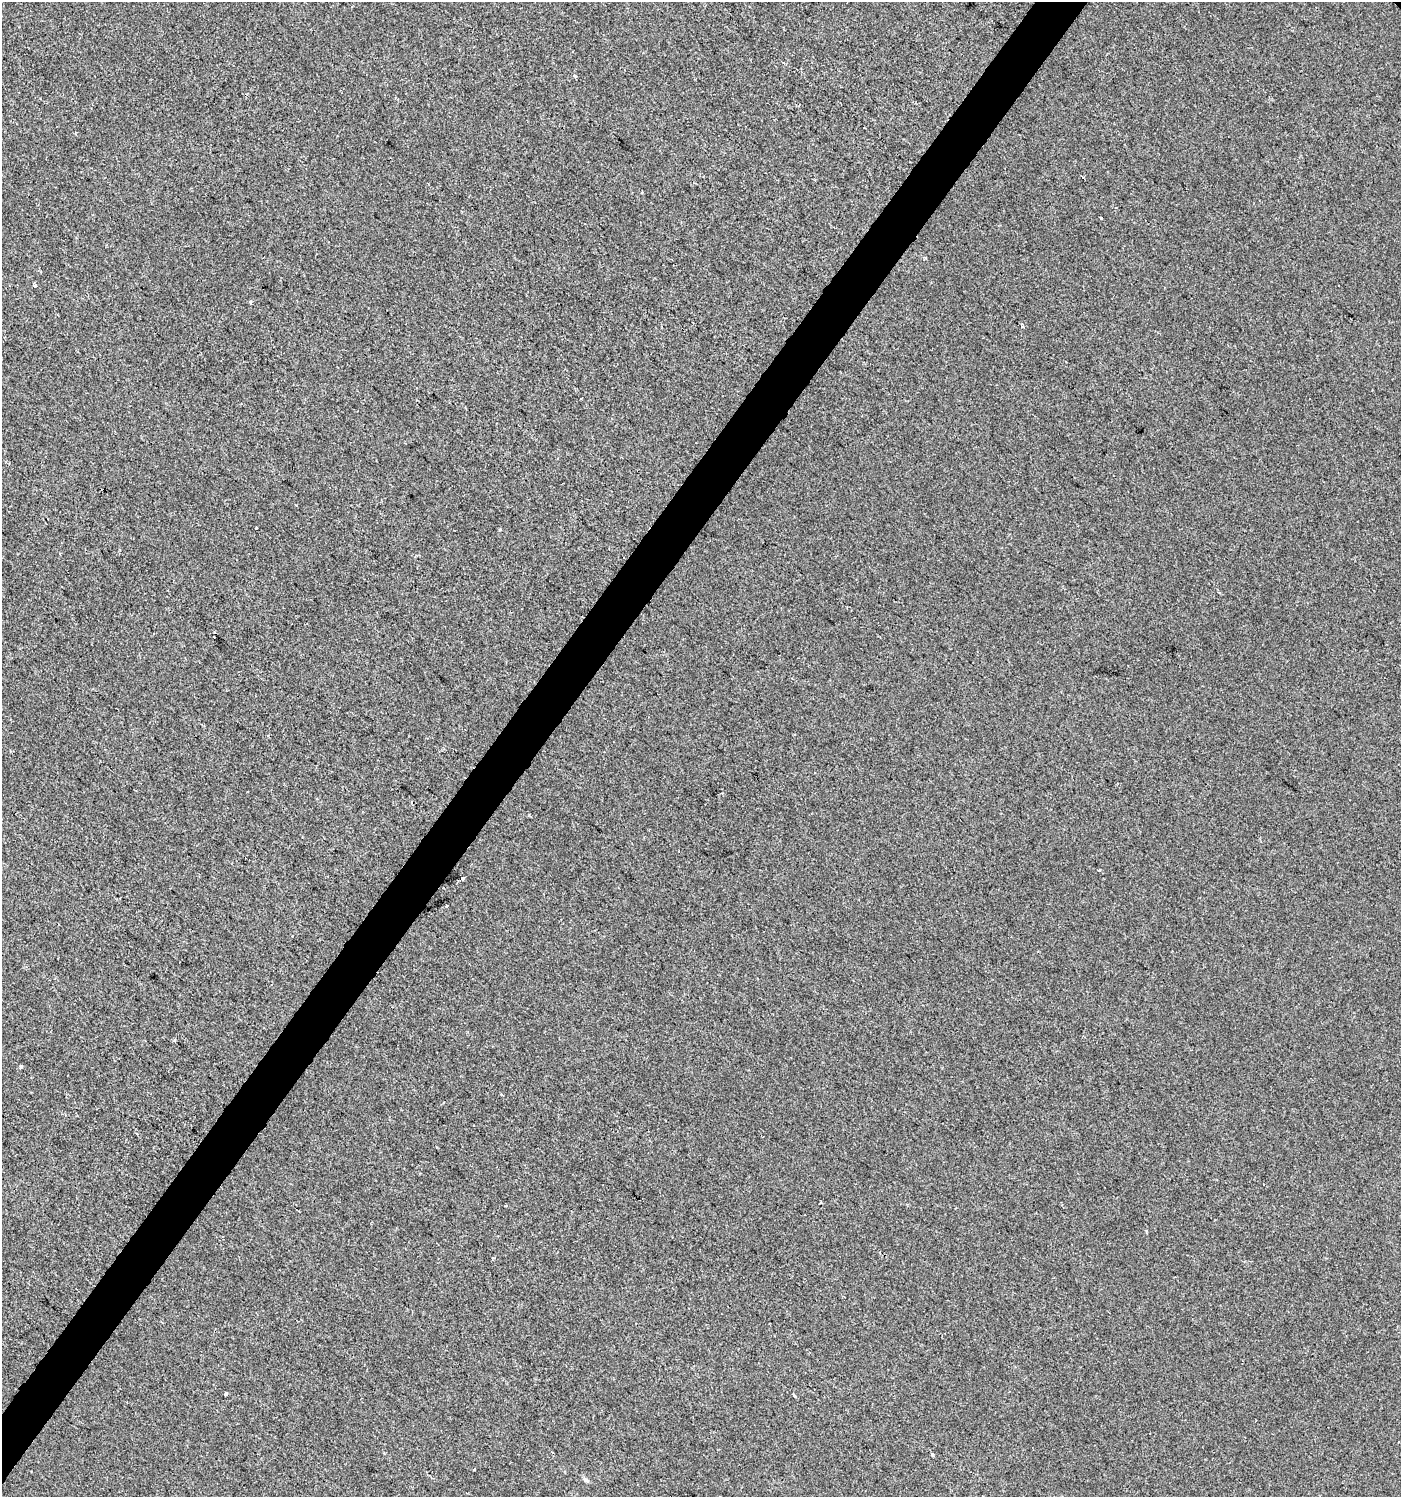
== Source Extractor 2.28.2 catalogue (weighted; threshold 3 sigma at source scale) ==
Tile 7 of 4 x 4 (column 3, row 2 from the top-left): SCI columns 3042-4440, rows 2990-4484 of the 6017 x 5983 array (HDU 1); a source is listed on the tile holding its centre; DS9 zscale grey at full resolution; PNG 1403 x 1499 px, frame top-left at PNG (2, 2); no overlay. Shown black and unused: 4% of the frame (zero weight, under 2 of 3 exposures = <1% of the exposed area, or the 3 px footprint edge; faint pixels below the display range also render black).
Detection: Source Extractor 2.28.2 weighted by HDU 2 'WHT'; one run over the whole footprint, this tile lists its part. Background 3.98e-04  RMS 0.0042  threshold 0.0188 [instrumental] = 3 sigma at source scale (4.5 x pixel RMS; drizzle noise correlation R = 1.50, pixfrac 1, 0.0396/0.0396 arcsec/px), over >= 5 px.
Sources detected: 26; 5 cosmic-ray / hot-pixel residue — not listed; the other 21 listed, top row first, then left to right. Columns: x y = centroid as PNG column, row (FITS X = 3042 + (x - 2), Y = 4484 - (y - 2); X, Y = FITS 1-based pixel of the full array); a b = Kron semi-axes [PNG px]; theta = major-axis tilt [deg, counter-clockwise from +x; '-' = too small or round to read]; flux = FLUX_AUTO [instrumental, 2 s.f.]
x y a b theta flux
574 76 4 4 - 0.6
641 192 3 2 - 0.52
1101 218 3 3 - 0.53
926 257 4 4 - 0.62
35 285 3 3 - 1.5
250 302 4 3 - 0.54
256 528 3 2 - 0.36
214 637 2 2 - 0.63
462 878 3 3 - 3.4
447 906 3 2 - 0.49
21 1067 4 3 - 1.3
501 1095 3 2 - 0.58
474 1125 3 2 - 0.68
506 1206 3 3 - 0.47
1146 1231 4 3 - 0.44
493 1258 3 3 - 0.48
225 1394 3 3 - 0.91
794 1396 4 3 - 1.5
932 1455 4 3 - 0.7
474 1469 3 3 - 0.93
586 1480 9 4 -42 0.99
Unlisted compact peaks at least as high as the median listed source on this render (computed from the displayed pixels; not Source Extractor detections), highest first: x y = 500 529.